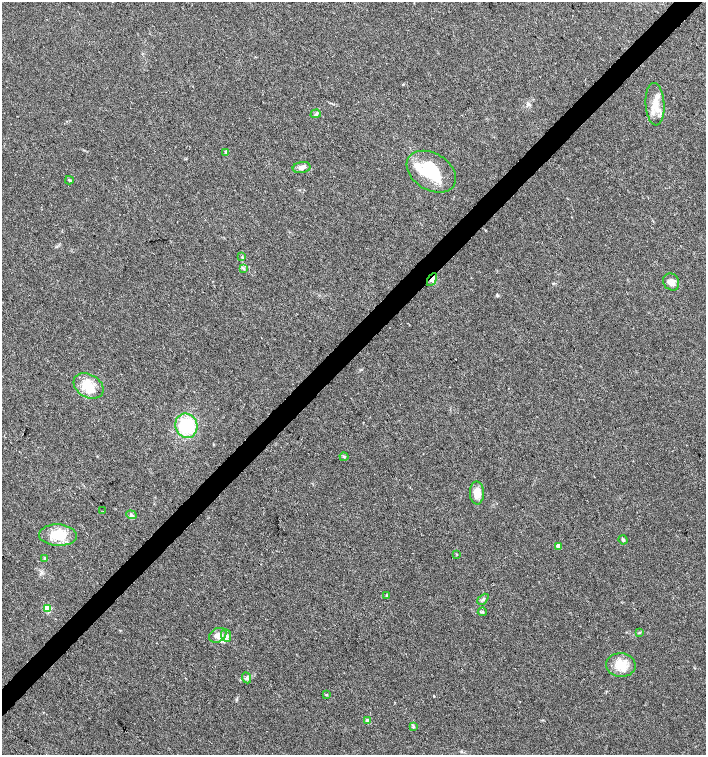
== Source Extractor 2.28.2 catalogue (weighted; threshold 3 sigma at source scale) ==
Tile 10 of 4 x 4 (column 2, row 3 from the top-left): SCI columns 1629-3036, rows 1506-3010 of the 6007 x 6026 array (HDU 1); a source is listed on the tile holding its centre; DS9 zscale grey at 2 x 2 block average (1 PNG px = mean of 2 x 2 image px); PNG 708 x 757 px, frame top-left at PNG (2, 2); each listed source drawn as its Kron ellipse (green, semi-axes under 4 px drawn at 4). Shown black and unused: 4% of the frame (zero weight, under 3 of 4 exposures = <1% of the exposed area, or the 3 px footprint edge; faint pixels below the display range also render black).
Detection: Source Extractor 2.28.2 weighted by HDU 2 'WHT'; one run over the whole footprint, this tile lists its part. Background 0.021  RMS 0.0028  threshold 0.0128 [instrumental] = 3 sigma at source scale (4.5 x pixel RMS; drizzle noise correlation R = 1.50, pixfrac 1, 0.0396/0.0396 arcsec/px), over >= 5 px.
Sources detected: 38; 1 inside a brighter object's white glare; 1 cosmic-ray / hot-pixel residue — neither listed nor drawn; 3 inside a brighter listed object's ellipse — not listed separately; the other 33 listed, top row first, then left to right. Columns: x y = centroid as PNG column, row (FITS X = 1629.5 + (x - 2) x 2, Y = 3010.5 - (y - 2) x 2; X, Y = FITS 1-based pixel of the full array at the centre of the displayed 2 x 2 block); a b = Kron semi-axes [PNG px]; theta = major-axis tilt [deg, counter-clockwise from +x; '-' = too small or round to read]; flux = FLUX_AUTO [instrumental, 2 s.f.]
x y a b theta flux
655 104 21 9 -86 10
316 114 5 3 - 1
226 152 4 3 - 0.7
302 167 9 5 9 2.6
431 172 27 18 -31 29
69 180 4 3 - 0.77
242 257 3 2 - 0.48
244 269 3 2 - 0.58
432 279 7 3 60 1.8
671 282 9 7 -55 4.8
89 386 16 11 -30 14
186 426 12 11 - 29
344 457 4 3 - 0.74
477 493 11 7 -88 7.1
103 511 2 2 - 0.41
131 515 5 3 - 1.1
58 535 19 11 -3 17
623 540 5 3 - 1
559 546 3 3 - 6.1
457 554 3 2 - 0.36
45 558 4 3 - 1.1
387 595 3 3 - 0.56
483 599 6 3 45 1.2
47 609 3 3 - 22
482 612 4 3 - 0.77
639 632 3 3 - 0.49
218 635 9 7 29 4.1
226 635 6 5 - 2
621 665 15 12 -5 11
247 678 5 4 - 1.5
326 695 3 2 - 0.47
368 721 3 3 - 3.5
413 727 4 3 - 0.77
Overlapping masked pixels (flux is a lower limit): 1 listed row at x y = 432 279
Diffuse or blended objects may show on this block-average render without a row.